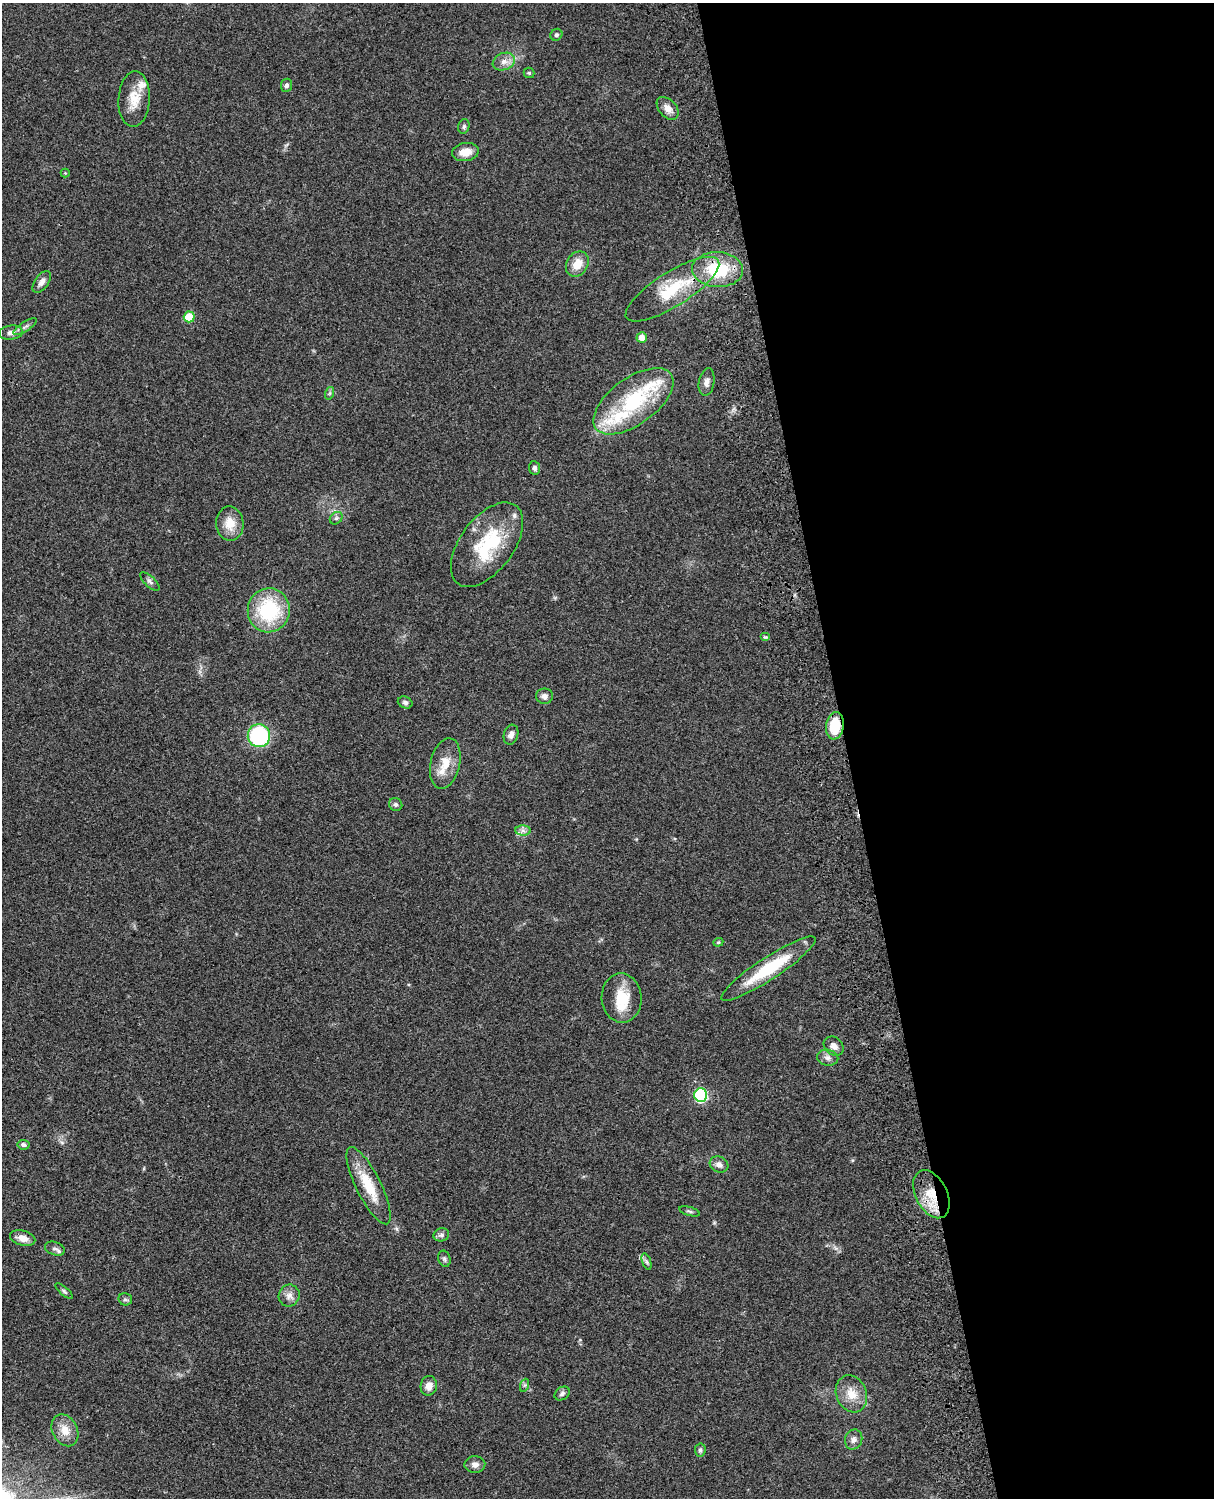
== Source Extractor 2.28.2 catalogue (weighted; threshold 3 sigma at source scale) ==
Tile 8 of 4 x 3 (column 4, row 2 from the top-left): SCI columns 3758-4969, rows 1773-3268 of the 5088 x 4927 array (HDU 1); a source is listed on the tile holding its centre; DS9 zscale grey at full resolution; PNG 1216 x 1500 px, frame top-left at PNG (2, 3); each listed source drawn as its Kron ellipse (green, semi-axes under 4 px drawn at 4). Shown black and unused: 30% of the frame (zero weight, under 3 of 4 exposures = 6% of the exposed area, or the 3 px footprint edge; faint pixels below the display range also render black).
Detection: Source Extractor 2.28.2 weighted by HDU 2 'WHT'; one run over the whole footprint, this tile lists its part. Background 0.0806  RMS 0.0058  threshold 0.0262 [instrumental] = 3 sigma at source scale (4.5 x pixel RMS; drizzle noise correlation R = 1.50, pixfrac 1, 0.05/0.05 arcsec/px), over >= 5 px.
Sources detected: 66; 4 inside a brighter listed object's ellipse — not listed separately; the other 62 listed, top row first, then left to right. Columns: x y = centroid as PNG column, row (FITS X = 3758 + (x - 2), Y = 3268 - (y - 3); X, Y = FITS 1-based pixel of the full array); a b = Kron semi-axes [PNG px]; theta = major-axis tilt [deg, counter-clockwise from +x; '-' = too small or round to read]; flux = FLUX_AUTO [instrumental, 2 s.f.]
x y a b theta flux
556 35 6 5 - 1.1
504 62 11 8 21 3.8
529 73 5 5 - 0.78
286 85 6 5 - 1.6
134 99 28 15 86 12
668 108 13 8 -47 4.2
464 126 7 5 74 1.3
465 152 14 9 9 7.1
65 173 4 4 - 0.52
577 264 13 10 57 8.3
718 270 25 17 -2 29
42 282 12 7 55 2.9
672 289 54 17 32 30
189 317 5 5 - 15
25 327 13 4 33 2
11 332 12 7 7 2.8
642 337 5 5 - 4
707 382 14 7 80 3.2
330 393 6 4 72 0.92
633 401 46 23 36 47
535 468 7 5 -81 1.7
336 518 7 5 44 1.3
230 524 17 13 -87 8.9
487 545 49 26 54 38
150 581 12 5 -43 1.7
269 610 22 21 - 43
765 637 5 4 - 0.77
544 696 8 7 - 2.2
405 702 7 5 -24 1.6
835 726 14 9 82 17
511 735 10 7 74 2.9
259 736 11 11 - 56
445 763 26 14 77 10
396 805 7 6 - 1.3
523 831 8 5 -2 1.8
718 942 5 4 - 0.74
768 969 56 11 33 31
622 998 24 20 -86 17
834 1046 11 8 -40 3.2
828 1058 11 8 -11 2.7
701 1095 7 6 - 71
23 1145 6 4 -10 1.6
719 1164 10 7 -27 3
369 1186 42 12 -64 18
931 1194 26 15 -63 17
690 1211 10 3 -16 1.1
441 1235 8 6 16 1.8
23 1238 13 7 -15 4.7
55 1249 10 6 -19 2
444 1259 8 6 -74 1.3
647 1262 8 4 -71 1.1
64 1291 11 4 -41 1.2
289 1296 11 10 - 3.6
125 1299 7 6 - 1.3
525 1385 7 4 71 0.9
429 1386 10 8 78 4.2
562 1394 8 6 34 1.7
851 1394 19 15 -67 9.4
65 1430 17 12 -63 7.8
854 1440 10 8 67 2.7
700 1450 6 5 - 1.2
475 1464 10 8 3 3.1
Overlapping masked pixels (flux is a lower limit): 2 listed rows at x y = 835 726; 931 1194